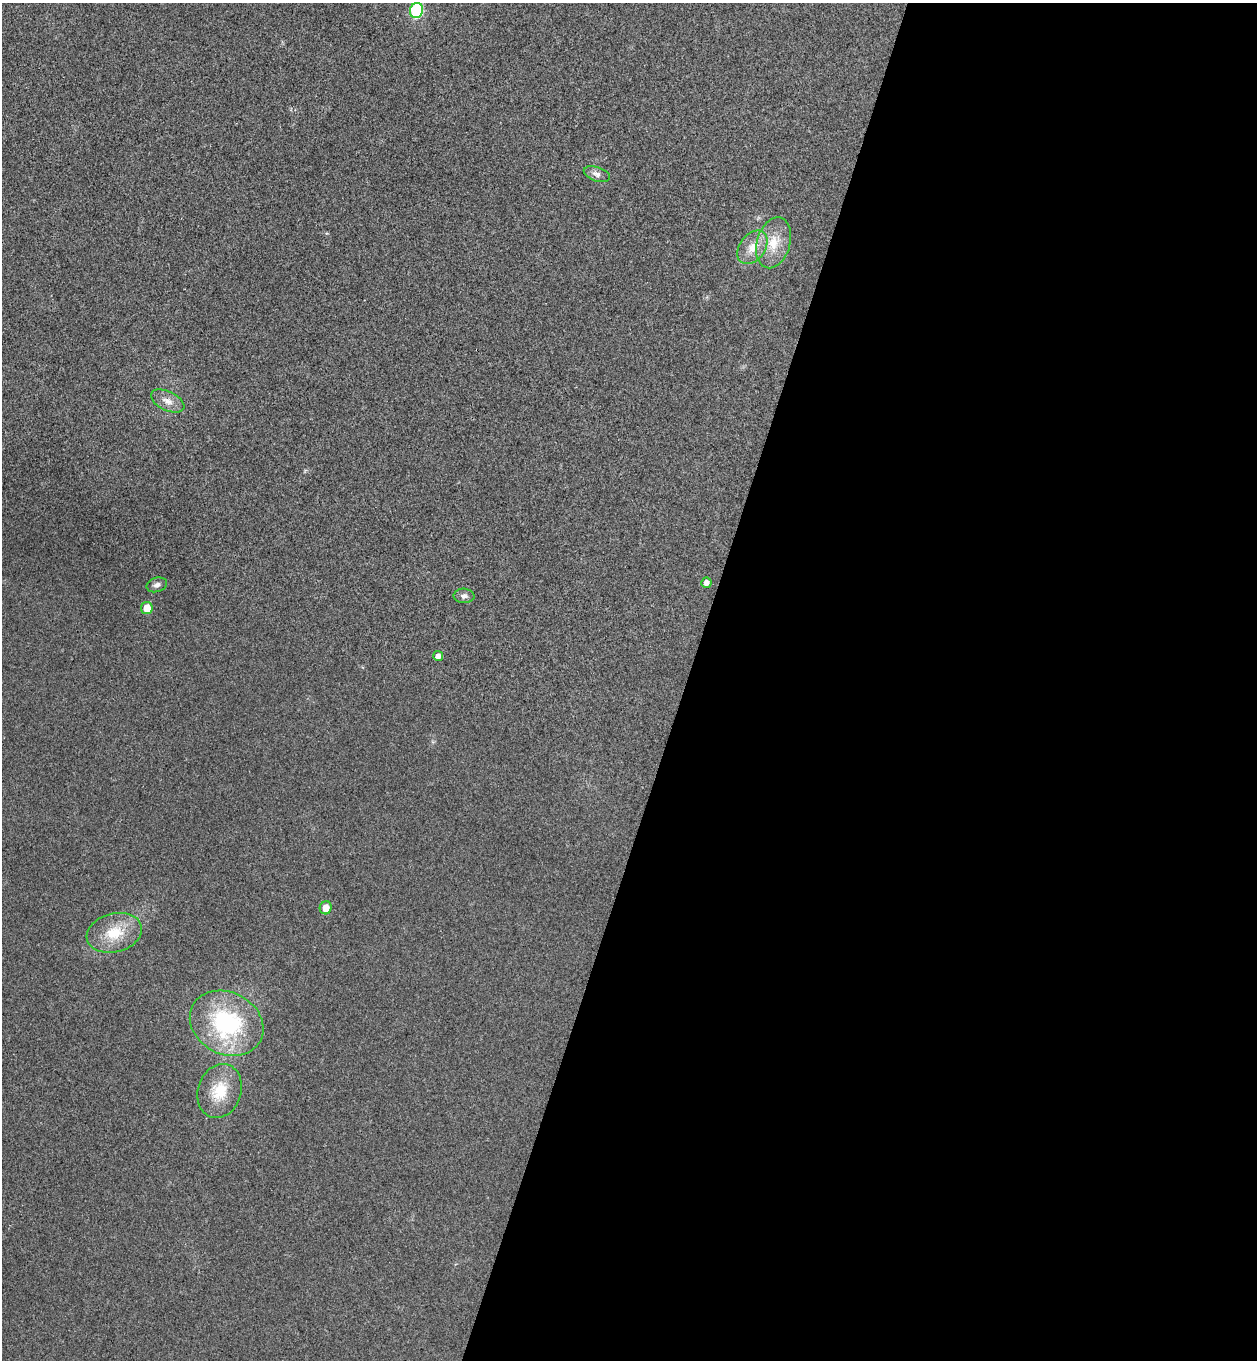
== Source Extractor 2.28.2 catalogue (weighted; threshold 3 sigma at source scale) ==
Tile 12 of 4 x 4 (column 4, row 3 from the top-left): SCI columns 3959-5213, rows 1387-2744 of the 5534 x 5489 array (HDU 1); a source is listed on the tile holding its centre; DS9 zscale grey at full resolution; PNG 1259 x 1362 px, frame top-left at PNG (2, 3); each listed source drawn as its Kron ellipse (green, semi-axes under 4 px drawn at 4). Shown black and unused: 45% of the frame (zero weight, under 3 of 4 exposures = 6% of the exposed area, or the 3 px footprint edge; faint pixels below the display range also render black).
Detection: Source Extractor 2.28.2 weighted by HDU 2 'WHT'; one run over the whole footprint, this tile lists its part. Background 0.0414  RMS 0.0068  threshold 0.0308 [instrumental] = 3 sigma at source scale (4.5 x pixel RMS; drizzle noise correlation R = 1.50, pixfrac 1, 0.05/0.05 arcsec/px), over >= 5 px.
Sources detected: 14; all 14 listed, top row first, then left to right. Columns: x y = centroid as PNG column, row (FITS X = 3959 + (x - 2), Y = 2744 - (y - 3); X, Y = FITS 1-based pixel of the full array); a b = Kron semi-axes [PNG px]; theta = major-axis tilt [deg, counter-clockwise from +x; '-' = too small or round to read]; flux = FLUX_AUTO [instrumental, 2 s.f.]
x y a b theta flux
416 10 8 6 74 69
597 174 13 7 -18 3.6
774 243 26 16 73 17
752 247 19 12 53 10
168 401 18 9 -26 6.4
706 583 5 5 - 3.6
157 585 10 7 17 2.6
464 596 10 7 -4 2.7
147 608 6 5 - 9.6
438 656 5 5 - 3.6
326 908 6 6 - 7
114 933 28 19 14 22
227 1023 38 31 -28 83
220 1091 27 21 72 22
Isophote crosses this tile's border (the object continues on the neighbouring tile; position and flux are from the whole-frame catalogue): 1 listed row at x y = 416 10